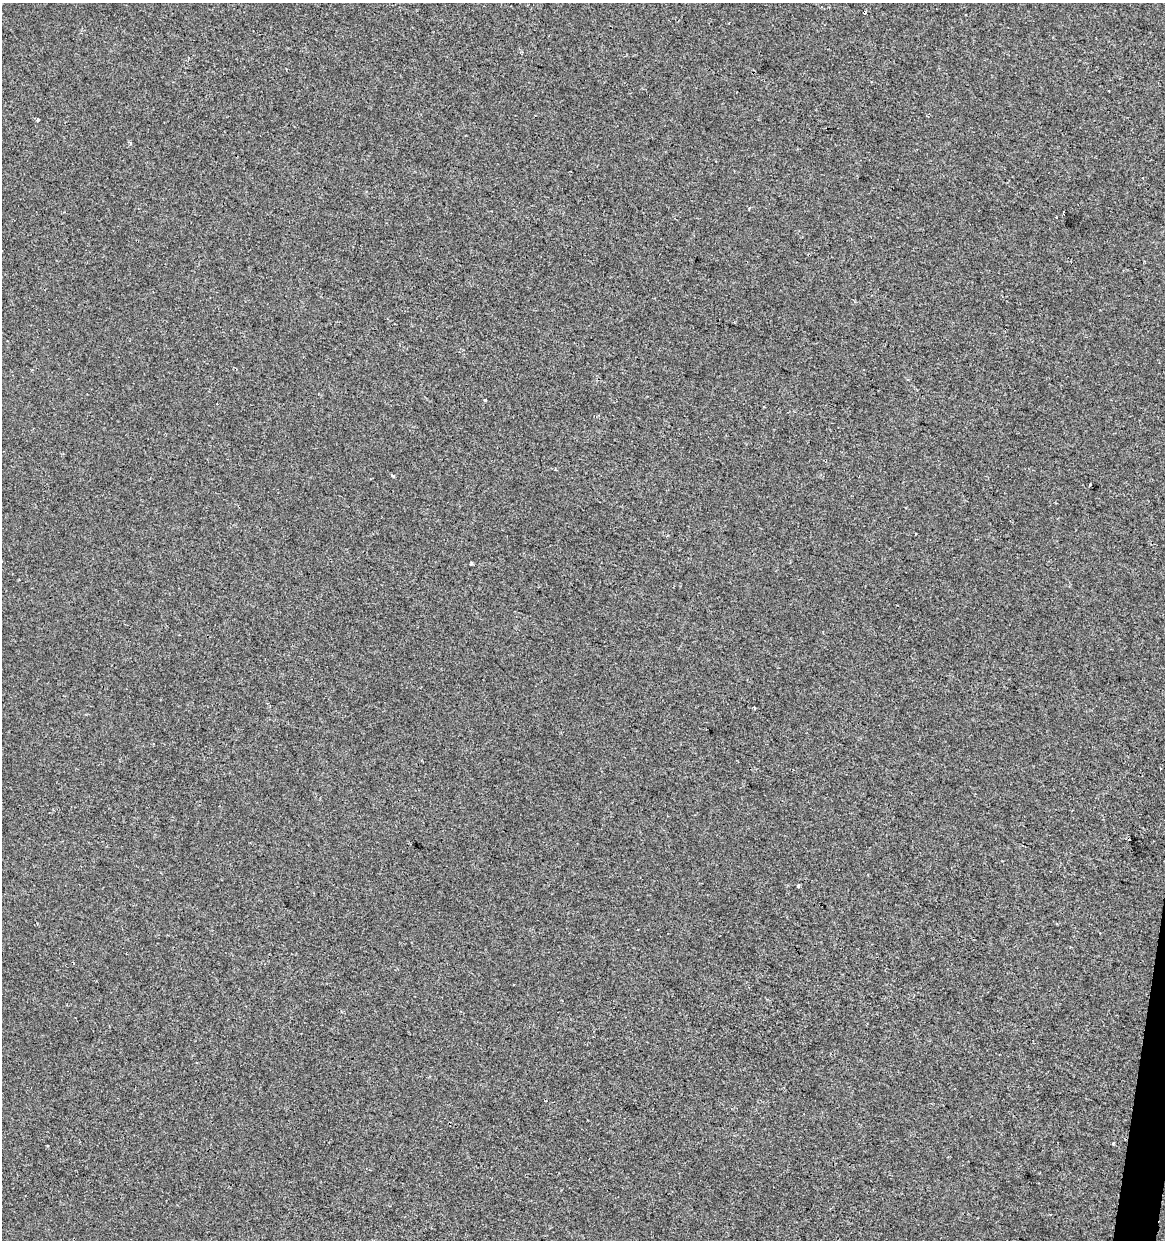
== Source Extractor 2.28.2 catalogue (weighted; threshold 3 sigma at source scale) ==
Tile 6 of 4 x 4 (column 2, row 2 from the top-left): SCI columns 1447-2609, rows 2477-3714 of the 5158 x 4958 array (HDU 1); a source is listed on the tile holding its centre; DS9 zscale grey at full resolution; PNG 1167 x 1242 px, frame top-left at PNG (2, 3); no overlay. Shown black and unused: <1% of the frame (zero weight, under 2 of 3 exposures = <1% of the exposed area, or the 3 px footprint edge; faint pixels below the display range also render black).
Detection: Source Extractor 2.28.2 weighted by HDU 2 'WHT'; one run over the whole footprint, this tile lists its part. Background -5.27e-04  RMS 0.0042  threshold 0.019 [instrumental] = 3 sigma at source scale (4.5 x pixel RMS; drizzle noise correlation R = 1.50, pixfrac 1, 0.0396/0.0396 arcsec/px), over >= 5 px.
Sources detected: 14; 6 cosmic-ray / hot-pixel residue — not listed; the other 8 listed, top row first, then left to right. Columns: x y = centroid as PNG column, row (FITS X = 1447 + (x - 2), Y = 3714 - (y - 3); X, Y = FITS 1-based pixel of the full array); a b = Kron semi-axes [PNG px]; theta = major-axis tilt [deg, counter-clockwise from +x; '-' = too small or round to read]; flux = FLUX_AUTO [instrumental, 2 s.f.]
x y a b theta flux
966 14 3 3 - 1.4
38 120 4 3 - 0.65
130 143 5 3 - 0.53
485 400 3 3 - 0.41
393 476 3 3 - 1.5
1089 485 3 2 - 0.59
798 886 3 3 - 2.1
1113 1144 3 3 - 1.5